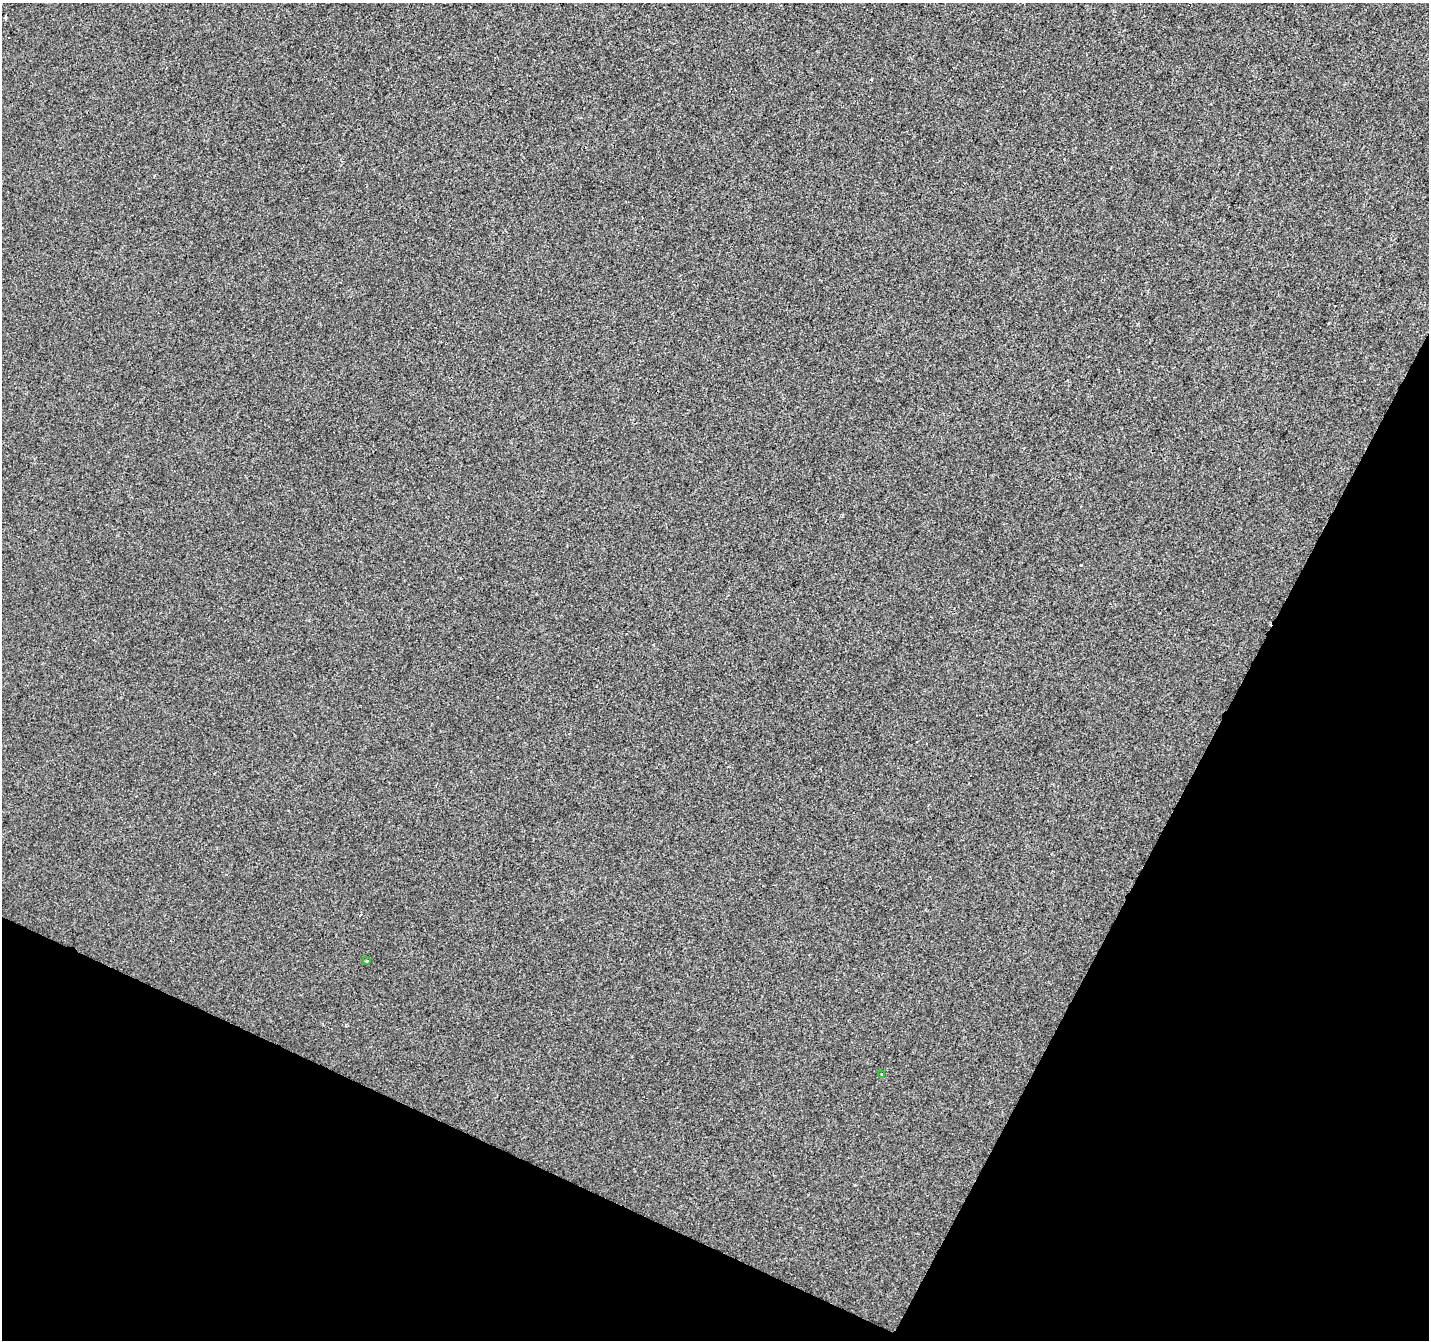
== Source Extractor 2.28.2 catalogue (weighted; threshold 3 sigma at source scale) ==
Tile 15 of 4 x 4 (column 3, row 4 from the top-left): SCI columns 2855-4281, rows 202-1539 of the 5715 x 5821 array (HDU 1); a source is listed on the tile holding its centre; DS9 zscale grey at full resolution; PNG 1431 x 1342 px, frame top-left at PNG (2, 3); each listed source drawn as its Kron ellipse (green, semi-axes under 4 px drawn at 4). Shown black and unused: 24% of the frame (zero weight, under 2 of 3 exposures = <1% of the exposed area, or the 3 px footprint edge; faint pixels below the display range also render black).
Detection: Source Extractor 2.28.2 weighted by HDU 2 'WHT'; one run over the whole footprint, this tile lists its part. Background -3.36e-04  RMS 0.0042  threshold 0.0188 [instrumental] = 3 sigma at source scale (4.5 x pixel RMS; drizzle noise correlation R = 1.50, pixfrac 1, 0.0396/0.0396 arcsec/px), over >= 5 px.
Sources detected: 3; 1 cosmic-ray / hot-pixel residue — neither listed nor drawn; the other 2 listed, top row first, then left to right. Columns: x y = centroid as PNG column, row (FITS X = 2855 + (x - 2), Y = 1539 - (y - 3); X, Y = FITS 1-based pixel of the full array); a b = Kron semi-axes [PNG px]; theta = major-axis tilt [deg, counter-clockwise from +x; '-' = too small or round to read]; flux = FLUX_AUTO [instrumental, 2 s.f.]
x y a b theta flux
367 961 3 2 - 0.55
882 1075 3 3 - 0.48